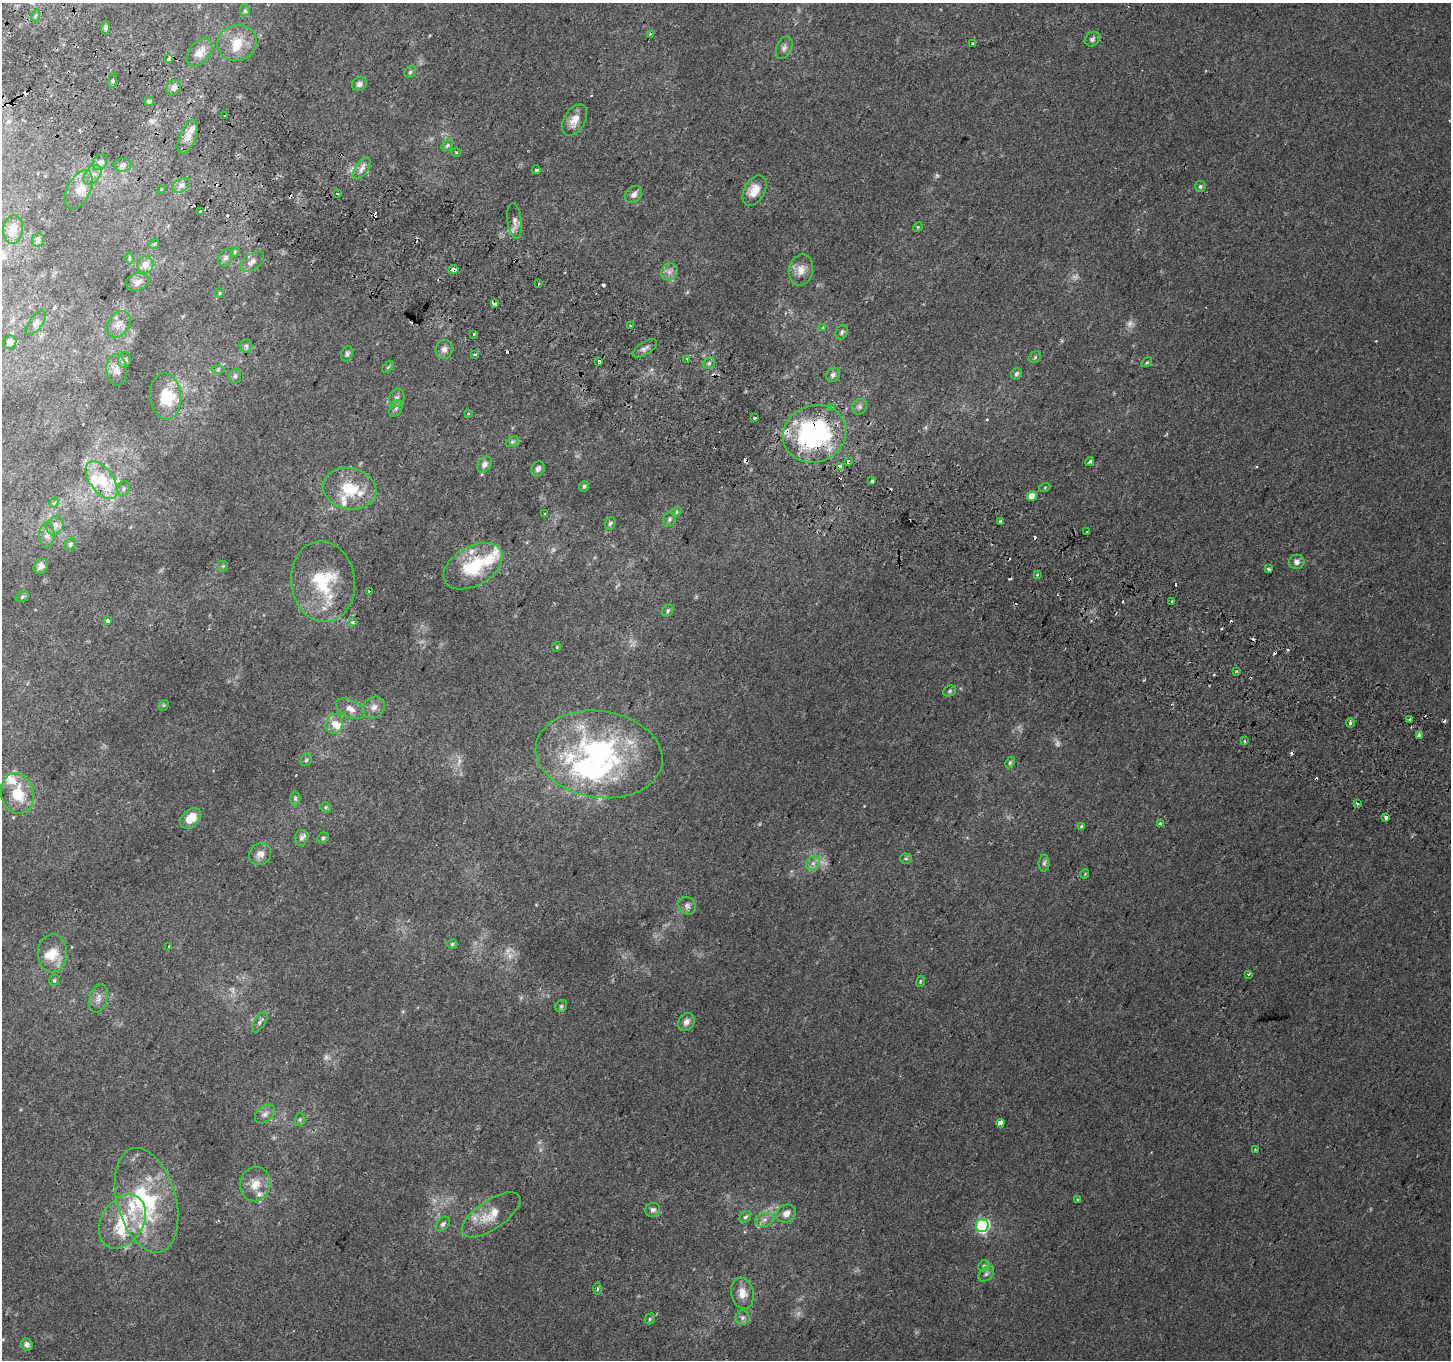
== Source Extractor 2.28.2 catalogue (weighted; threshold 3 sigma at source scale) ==
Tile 11 of 4 x 4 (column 3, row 3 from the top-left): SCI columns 2928-4376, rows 1659-3016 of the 5846 x 5965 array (HDU 1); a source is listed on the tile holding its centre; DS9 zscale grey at full resolution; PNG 1453 x 1362 px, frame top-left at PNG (2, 3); each listed source drawn as its Kron ellipse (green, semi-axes under 4 px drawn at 4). Shown black and unused: <1% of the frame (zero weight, under 2 of 3 exposures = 2% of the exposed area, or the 3 px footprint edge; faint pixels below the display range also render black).
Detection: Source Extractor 2.28.2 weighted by HDU 2 'WHT'; one run over the whole footprint, this tile lists its part. Background 0.00422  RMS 0.0035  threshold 0.0158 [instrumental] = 3 sigma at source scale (4.5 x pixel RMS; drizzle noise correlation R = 1.50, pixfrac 1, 0.0396/0.0396 arcsec/px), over >= 5 px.
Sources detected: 252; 14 too faint to see at this stretch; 2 inside a brighter object's white glare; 39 cosmic-ray / hot-pixel residue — neither listed nor drawn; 17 inside a brighter listed object's ellipse — not listed separately; the other 180 listed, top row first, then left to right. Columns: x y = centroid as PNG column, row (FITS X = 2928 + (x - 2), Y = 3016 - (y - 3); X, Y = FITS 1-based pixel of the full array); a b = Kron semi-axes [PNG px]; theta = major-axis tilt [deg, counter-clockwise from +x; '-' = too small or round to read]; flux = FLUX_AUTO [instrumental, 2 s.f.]
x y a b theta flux
245 11 6 5 - 0.54
35 16 6 3 70 0.53
106 28 7 4 89 0.73
650 34 3 3 - 0.27
1092 39 8 6 41 1
237 43 20 18 19 7.7
973 43 3 3 - 1
784 48 12 7 68 1.5
199 53 16 10 52 3.8
169 59 3 3 - 1.8
410 72 7 5 46 0.61
113 81 7 3 82 0.59
359 84 7 6 - 1.3
174 88 8 6 53 1.8
149 101 4 4 - 0.93
225 116 4 3 - 2.5
574 120 17 10 59 3.6
188 137 18 8 67 3.2
447 145 7 4 49 0.62
456 152 5 3 - 0.29
100 162 8 6 57 1.6
122 165 9 6 2 1.3
362 168 12 6 56 1.8
536 170 4 3 - 2.1
92 175 11 7 50 1.8
181 185 10 6 30 1.4
1200 186 5 5 - 0.66
161 189 3 2 - 0.32
79 190 21 11 64 4.6
754 190 16 10 62 4.7
338 193 3 3 - 0.77
634 194 9 7 45 1.6
201 212 3 3 - 3.7
515 221 18 7 -83 2
918 227 5 4 - 0.36
13 229 14 10 84 3.9
38 240 6 6 - 1.3
154 244 5 4 - 0.39
235 252 5 4 - 0.5
129 258 6 4 89 0.46
226 258 9 7 58 1.3
252 262 13 8 36 2.2
145 265 8 8 - 2.9
454 269 5 4 - 1.3
801 270 16 12 76 3.6
669 272 9 8 - 1.7
137 282 12 8 14 1.8
538 283 3 2 - 0.57
220 293 5 3 - 0.28
494 304 4 3 - 3.9
36 323 14 6 55 1.4
119 324 14 10 56 2.8
630 325 3 3 - 2.2
823 328 3 3 - 1.2
842 332 7 5 66 0.81
474 334 3 3 - 0.46
10 342 7 6 - 1.6
246 346 6 6 - 0.79
645 348 14 6 32 1.3
444 349 10 8 77 1.8
347 354 8 6 69 0.9
475 354 3 3 - 0.47
1035 357 6 5 - 0.53
686 359 3 3 - 1.8
124 360 8 6 77 1
599 361 4 3 - 1.3
1147 362 6 3 31 0.41
709 363 6 5 - 0.84
388 367 7 4 45 0.49
117 370 16 10 -86 2.5
218 370 6 4 1 0.6
1016 374 6 5 - 0.8
833 375 7 6 - 1.1
235 376 7 6 - 0.76
166 396 23 15 -84 9.5
397 398 9 7 75 1.2
831 407 4 3 - 0.58
859 407 8 7 - 1
396 408 9 5 62 0.91
468 414 3 3 - 0.77
755 418 3 3 - 1.8
815 434 32 28 21 65
512 442 7 4 30 0.69
848 462 4 3 - 3
1090 462 4 4 - 0.79
485 464 8 6 53 1.7
840 466 4 3 - 2.1
538 469 8 6 59 1.4
102 480 22 11 -54 12
872 481 3 3 - 3.3
584 486 5 4 - 0.61
1045 487 5 3 - 0.32
124 489 8 6 73 0.9
349 489 27 20 -12 12
1032 496 5 4 - 4.1
54 503 5 4 - 0.69
677 512 5 4 - 0.45
545 514 3 3 - 1.1
669 519 7 6 - 0.83
1000 522 4 3 - 1.5
610 523 6 5 - 0.72
55 525 10 8 61 1.9
1087 532 3 2 - 0.37
47 535 13 7 86 1.7
70 544 6 5 - 0.86
1297 562 8 7 - 1.4
41 566 8 6 53 1.4
223 566 5 5 - 0.48
473 566 32 19 30 17
1268 569 4 3 - 3
1037 574 3 3 - 0.44
323 582 40 32 -83 22
369 591 3 3 - 0.95
22 597 7 4 31 0.63
1172 601 3 3 - 1.4
668 611 6 5 - 0.68
108 620 3 3 - 3.9
353 622 4 3 - 1.2
557 647 5 3 - 0.29
1236 671 3 2 - 0.57
950 691 7 5 23 0.58
164 705 6 4 44 0.44
374 707 12 10 45 2
350 709 15 8 -27 2.5
1410 720 3 3 - 0.9
1350 723 5 3 - 0.74
334 724 10 8 69 3
1419 735 4 3 - 1.4
1244 741 3 3 - 1.7
599 754 64 43 -9 84
306 760 6 5 - 0.74
1010 763 6 4 63 0.55
17 794 20 16 -76 11
295 799 7 5 -89 0.7
1357 804 3 3 - 0.76
326 807 5 5 - 0.49
1386 817 3 3 - 3.5
190 818 12 8 45 5.2
1160 824 3 3 - 1.7
1082 826 4 3 - 0.66
301 838 8 6 87 1.2
323 838 6 5 - 0.68
260 854 11 10 - 2.6
906 859 6 5 - 0.6
813 863 8 6 43 1.5
1044 863 8 5 88 0.84
1085 874 5 3 - 0.34
687 906 9 8 - 1.3
452 944 5 4 - 0.59
169 946 3 2 - 0.49
52 953 19 14 88 6.4
1248 974 3 3 - 0.44
54 980 6 5 - 0.66
920 981 5 3 - 0.37
98 998 15 9 74 2.3
561 1006 6 5 - 0.56
260 1022 12 5 57 1.2
686 1022 9 7 54 1.8
265 1114 11 7 40 1.7
300 1120 6 5 - 0.54
1000 1123 4 4 - 18
1255 1149 3 2 - 0.32
255 1184 17 15 80 5.1
146 1200 53 29 -74 34
1078 1200 3 3 - 0.69
653 1210 7 7 - 1.2
786 1213 10 8 33 2.4
491 1215 34 14 34 7.8
745 1217 6 5 - 0.65
764 1220 9 6 16 1.5
122 1221 29 21 57 14
443 1224 8 5 49 0.92
982 1226 6 6 - 48
984 1266 6 5 - 0.67
986 1274 9 6 45 0.96
597 1289 6 3 89 0.53
742 1293 16 11 -79 3.5
742 1318 7 7 - 1.1
650 1319 6 5 - 0.54
27 1345 6 5 - 1.1
Overlapping masked pixels (flux is a lower limit): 5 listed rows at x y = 454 269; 494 304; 815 434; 848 462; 840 466